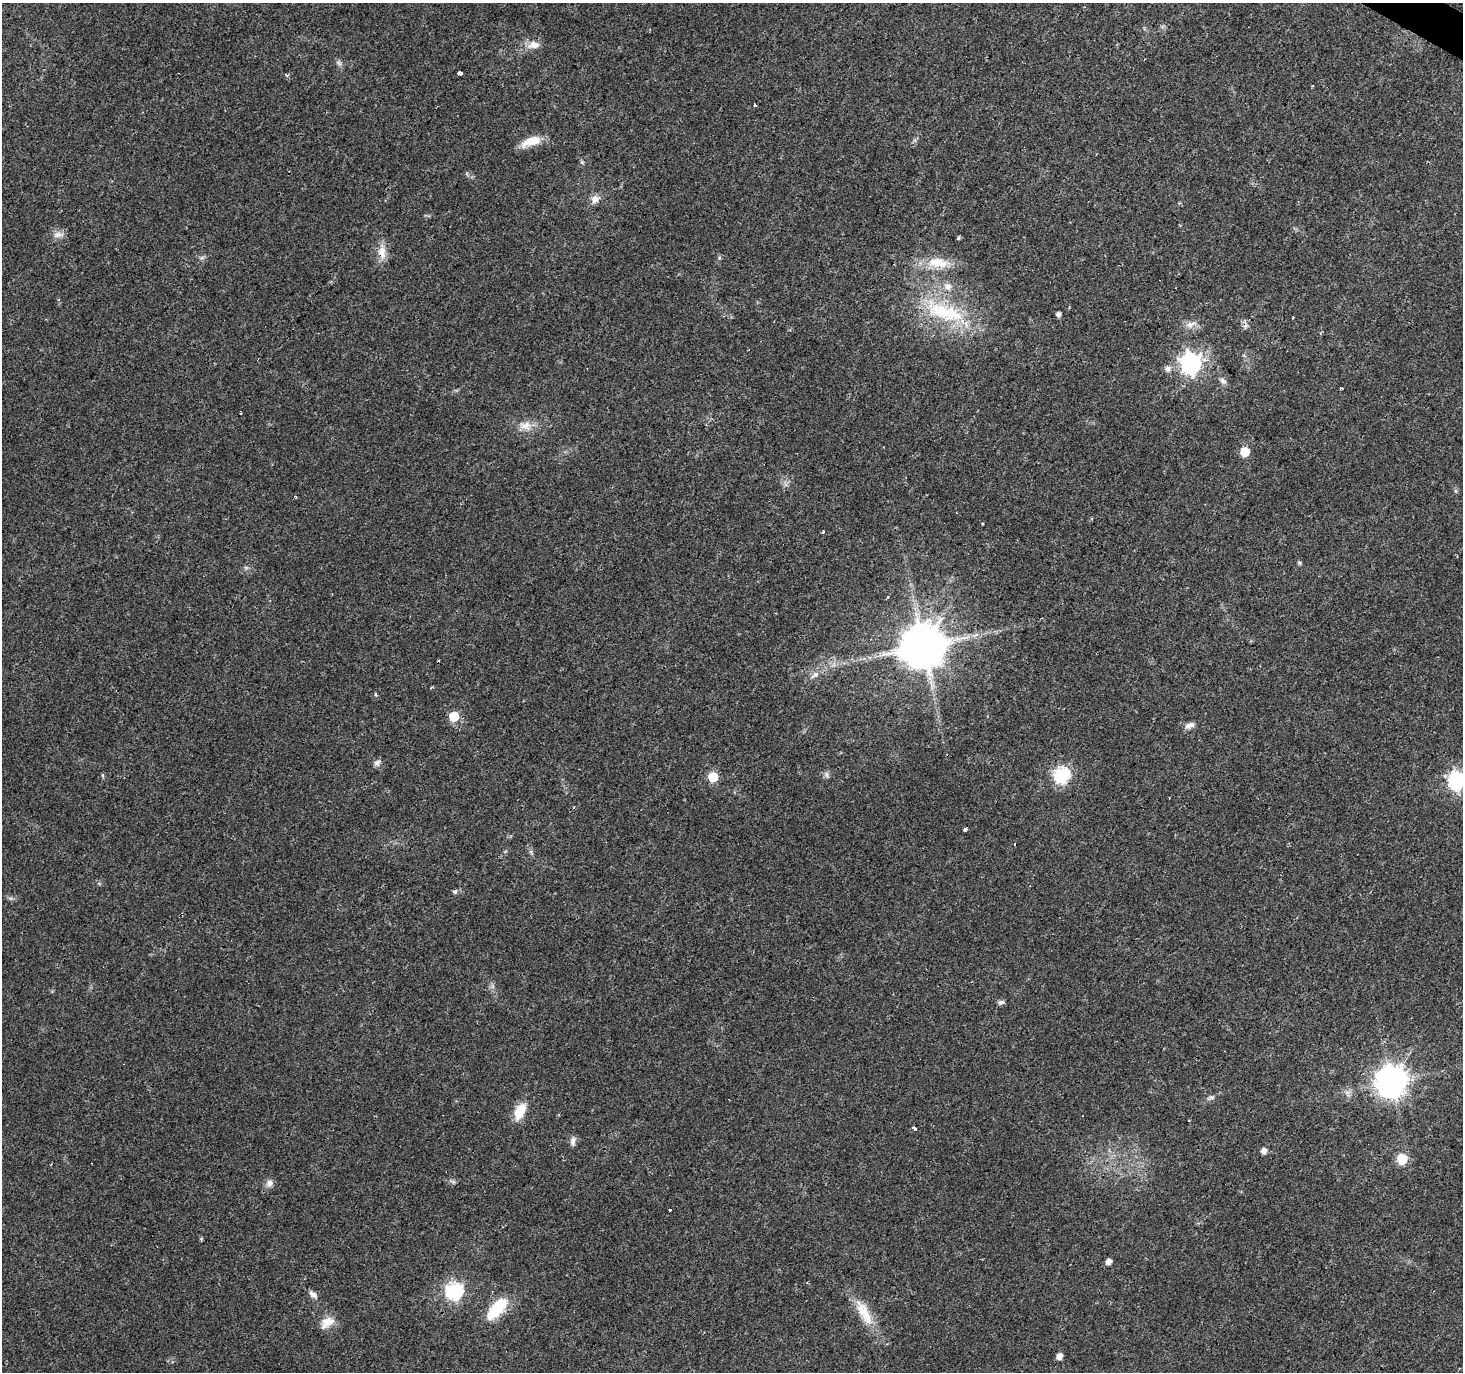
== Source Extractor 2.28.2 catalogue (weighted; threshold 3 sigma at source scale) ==
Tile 10 of 4 x 4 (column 2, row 3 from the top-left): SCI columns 1465-2925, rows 1626-2995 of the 5848 x 5924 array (HDU 1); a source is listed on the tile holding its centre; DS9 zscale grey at full resolution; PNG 1465 x 1374 px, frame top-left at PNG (2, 3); no overlay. Shown black and unused: <1% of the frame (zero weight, under 3 of 4 exposures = <1% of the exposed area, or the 3 px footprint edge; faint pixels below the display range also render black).
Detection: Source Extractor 2.28.2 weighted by HDU 2 'WHT'; one run over the whole footprint, this tile lists its part. Background 0.0278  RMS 0.0032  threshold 0.0145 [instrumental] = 3 sigma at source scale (4.5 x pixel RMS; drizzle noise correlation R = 1.50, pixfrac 1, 0.0396/0.0396 arcsec/px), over >= 5 px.
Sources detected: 69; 9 cosmic-ray / hot-pixel residue — not listed; the other 60 listed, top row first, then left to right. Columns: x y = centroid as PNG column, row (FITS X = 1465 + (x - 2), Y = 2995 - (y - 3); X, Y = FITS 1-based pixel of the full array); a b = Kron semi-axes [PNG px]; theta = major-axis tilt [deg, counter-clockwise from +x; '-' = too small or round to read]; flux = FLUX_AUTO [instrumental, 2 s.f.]
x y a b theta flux
533 45 17 11 6 3.1
338 63 8 5 -46 0.81
460 73 5 4 - 3
286 75 5 4 - 0.42
755 105 4 3 - 1.1
533 141 23 12 8 5.1
582 162 5 5 - 0.44
467 174 6 4 -72 0.42
595 199 11 10 - 2.1
58 235 15 7 8 1.9
958 238 6 4 74 0.44
382 252 19 10 -86 3.8
202 257 7 4 20 0.63
938 263 32 14 -9 8
948 286 12 9 -35 2.4
944 312 66 23 -18 26
1058 314 4 4 - 1.1
1293 318 3 2 - 0.38
1191 324 17 7 15 2.3
1190 363 8 8 - 170
1168 369 8 7 - 1.6
1223 381 10 6 -38 1.2
1341 388 3 2 - 0.37
526 426 19 12 -6 3.8
1245 452 6 6 - 11
823 532 3 3 - 2.1
1299 563 6 5 - 0.47
888 597 3 3 - 0.5
923 646 12 12 - 1500
815 674 8 7 - 1.4
431 688 3 3 - 0.37
375 694 6 3 81 0.5
454 716 6 6 - 13
1189 725 13 7 21 1.7
377 763 9 8 - 1.2
102 775 6 4 -71 0.37
827 775 10 4 -89 0.83
1062 775 7 7 - 66
713 777 6 6 - 17
1456 780 7 7 - 99
965 829 4 3 - 4.4
455 892 5 5 - 0.71
1001 1002 9 6 7 0.83
1391 1081 10 9 - 480
1211 1098 12 5 20 1.1
520 1112 21 11 65 6.1
1189 1120 3 2 - 0.5
915 1128 4 3 - 28
573 1141 13 6 87 1.3
1264 1151 6 5 - 1.9
1402 1159 6 6 - 18
51 1165 3 3 - 0.4
270 1183 11 9 54 1.6
1108 1262 5 4 - 2.2
454 1290 7 7 - 87
313 1294 12 7 -35 1.5
497 1308 32 13 47 12
864 1313 42 13 -62 8.7
327 1322 20 12 31 4
1059 1356 6 5 - 2.1
Overlapping masked pixels (flux is a lower limit): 2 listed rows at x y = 382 252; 923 646
Isophote crosses this tile's border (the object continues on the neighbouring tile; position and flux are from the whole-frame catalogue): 1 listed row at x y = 1456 780